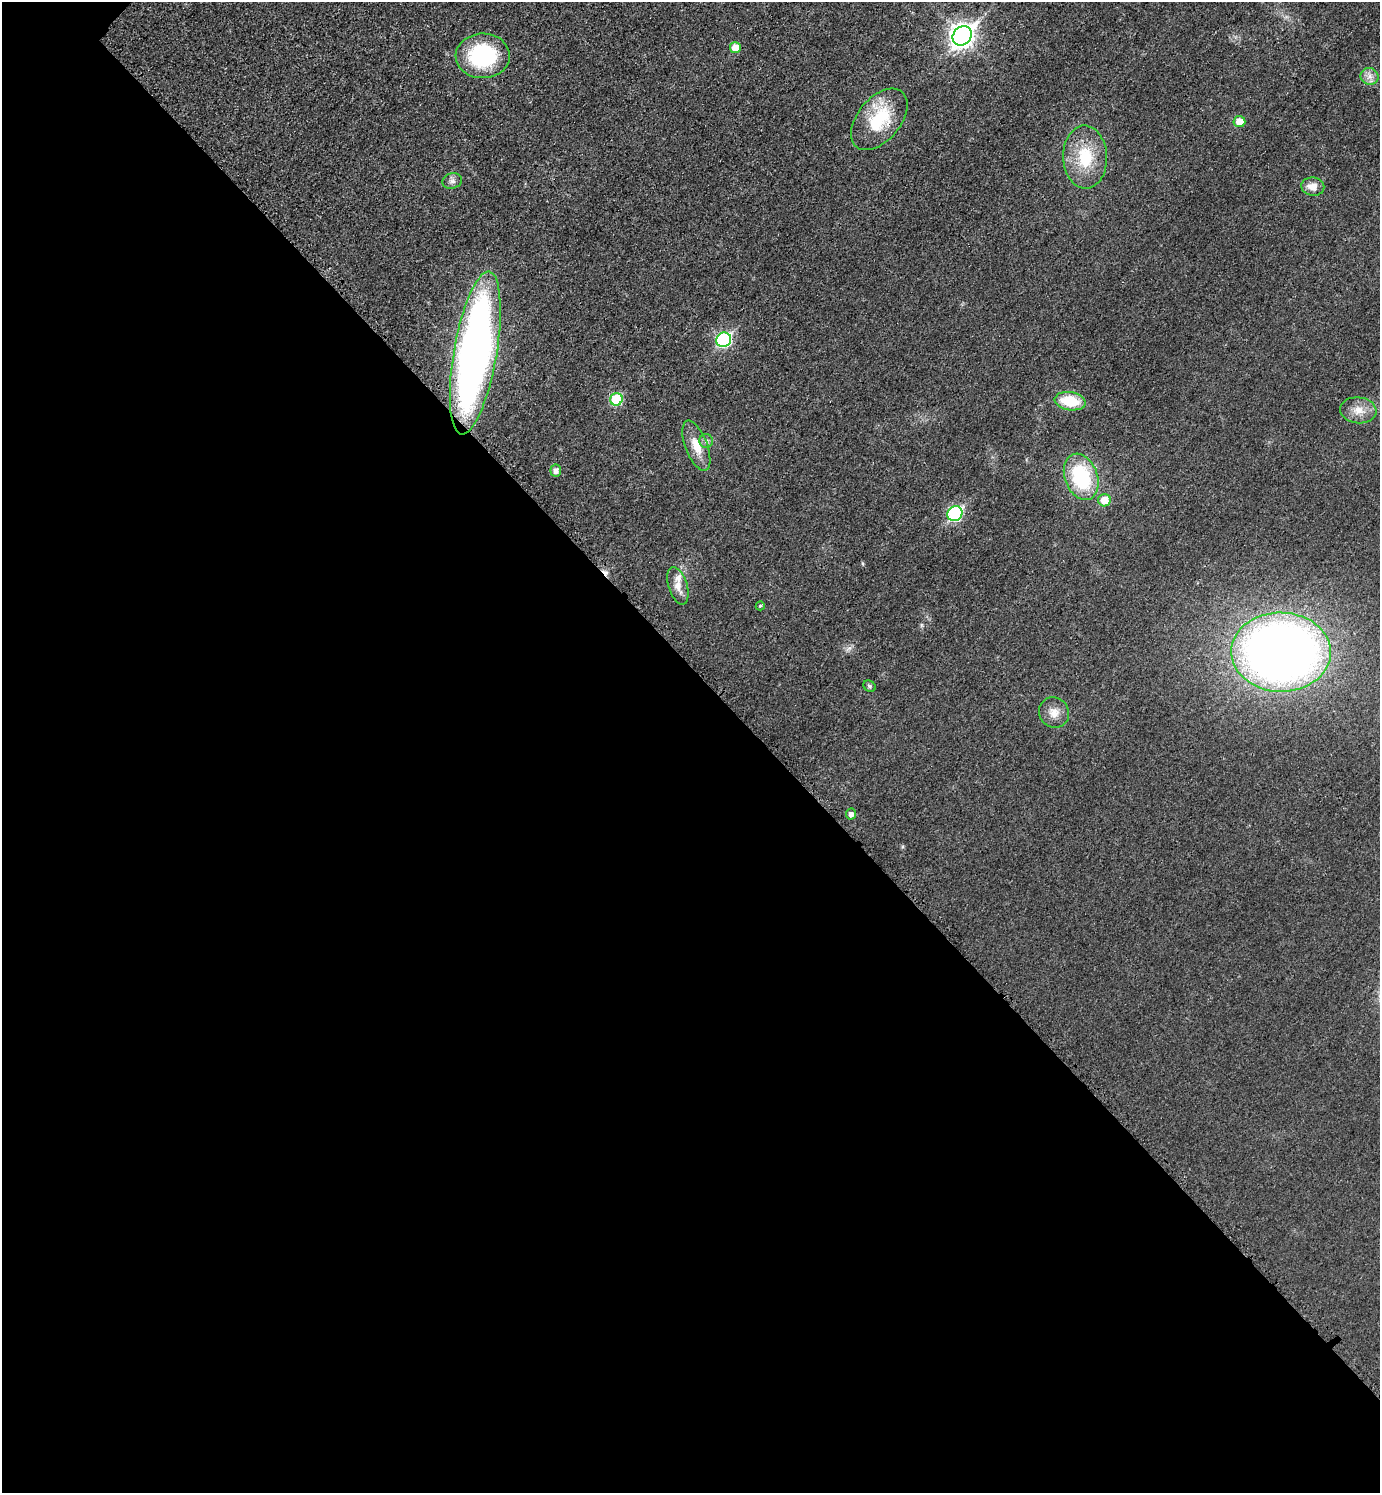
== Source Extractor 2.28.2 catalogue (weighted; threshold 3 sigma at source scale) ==
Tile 14 of 4 x 4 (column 2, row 4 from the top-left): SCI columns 1554-2931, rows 23-1513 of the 6010 x 6009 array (HDU 1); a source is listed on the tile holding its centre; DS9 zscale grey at full resolution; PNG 1382 x 1495 px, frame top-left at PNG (2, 2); each listed source drawn as its Kron ellipse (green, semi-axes under 4 px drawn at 4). Shown black and unused: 55% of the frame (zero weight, under 3 of 4 exposures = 2% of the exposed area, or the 3 px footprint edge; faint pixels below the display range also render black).
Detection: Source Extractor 2.28.2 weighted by HDU 2 'WHT'; one run over the whole footprint, this tile lists its part. Background 0.0177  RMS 0.0055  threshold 0.0248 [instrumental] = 3 sigma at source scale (4.5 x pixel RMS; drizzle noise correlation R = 1.50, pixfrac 1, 0.05/0.05 arcsec/px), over >= 5 px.
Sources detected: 28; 1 cosmic-ray / hot-pixel residue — neither listed nor drawn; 1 inside a brighter listed object's ellipse — not listed separately; the other 26 listed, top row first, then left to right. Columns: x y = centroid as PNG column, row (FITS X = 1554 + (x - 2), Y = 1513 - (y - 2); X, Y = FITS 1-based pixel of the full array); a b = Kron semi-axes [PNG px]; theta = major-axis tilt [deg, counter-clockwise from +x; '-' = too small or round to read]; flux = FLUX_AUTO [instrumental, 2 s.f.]
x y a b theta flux
962 36 10 9 - 400
735 48 5 5 - 8.1
483 56 27 22 2 52
1370 76 9 8 - 3.1
879 119 36 21 50 29
1239 121 6 5 - 7.8
1085 157 31 22 -88 25
452 181 10 7 15 2.3
1313 187 11 9 -9 5.4
724 340 8 7 - 77
475 353 82 21 80 340
616 399 6 6 - 29
1070 401 15 9 -9 20
1358 410 18 13 -7 7.5
706 441 7 6 - 1.7
696 446 26 11 -69 10
556 470 6 5 - 2.7
1081 477 24 16 -69 43
1104 500 6 6 - 9.3
955 514 8 7 - 72
678 586 19 9 -72 5.8
760 606 4 4 - 0.72
1281 652 50 39 -1 540
869 686 6 5 - 1.1
1054 713 16 14 -46 6.1
851 814 5 5 - 2.8